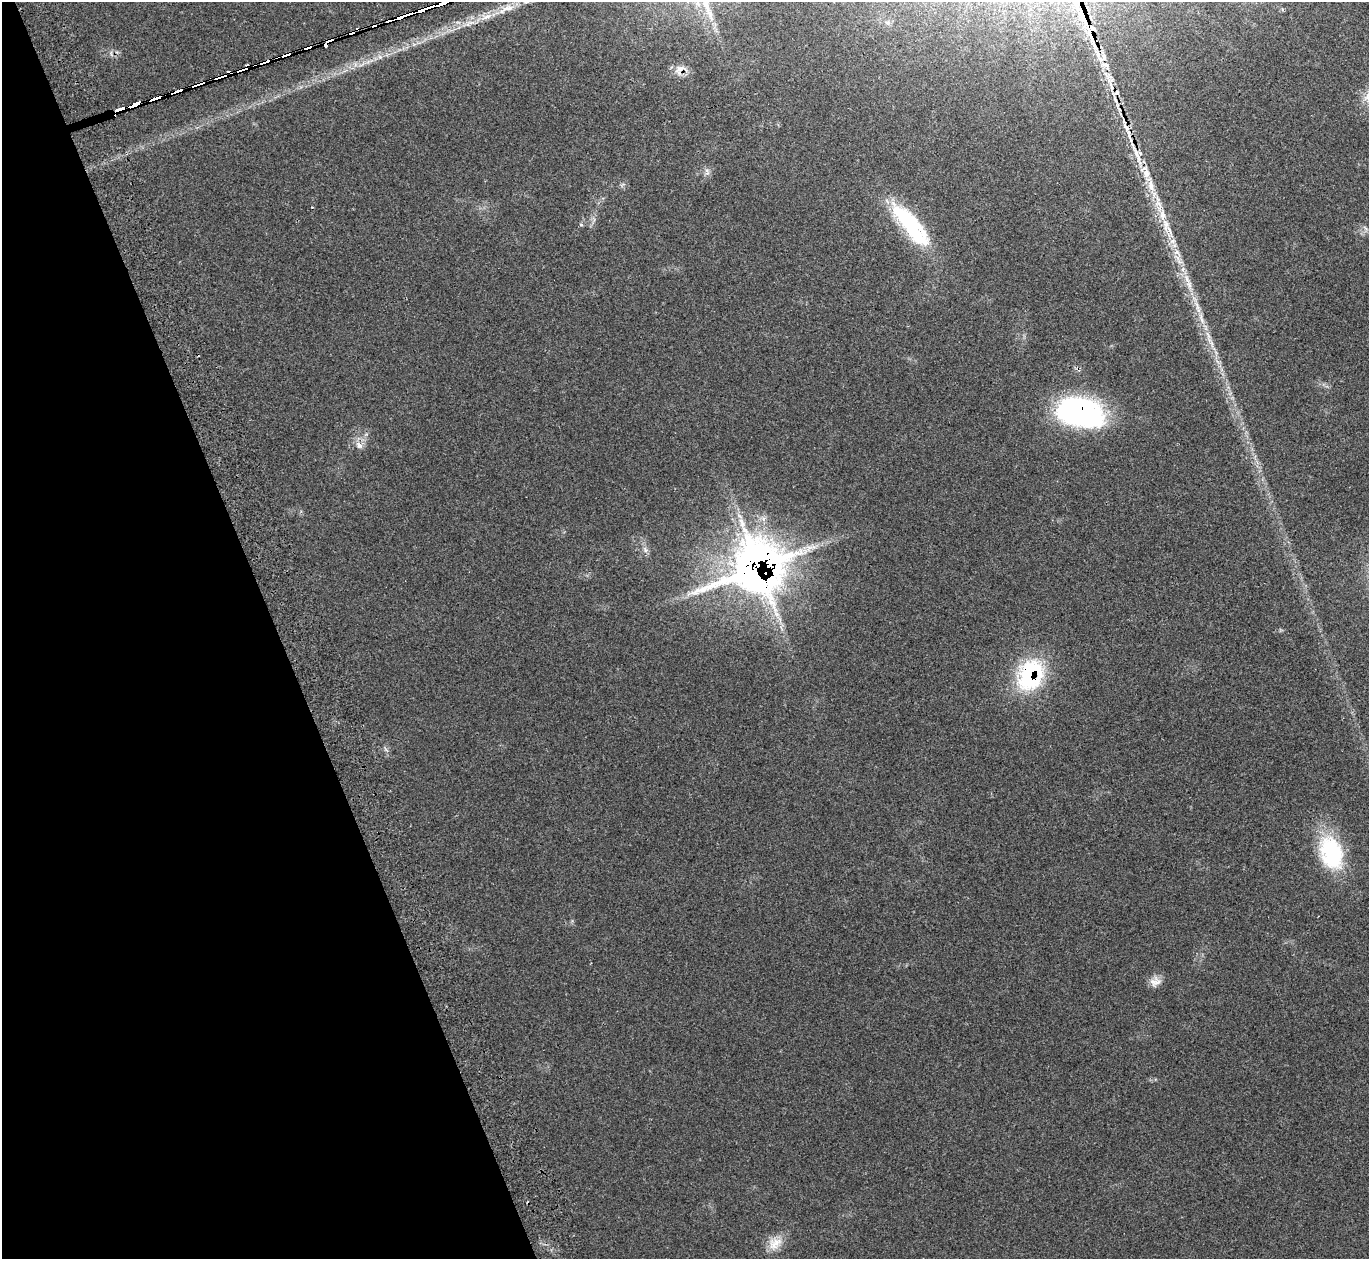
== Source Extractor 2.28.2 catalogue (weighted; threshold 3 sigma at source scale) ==
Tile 5 of 4 x 4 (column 1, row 2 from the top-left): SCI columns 53-1419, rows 2695-3951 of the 5588 x 5512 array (HDU 1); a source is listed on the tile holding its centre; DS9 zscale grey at full resolution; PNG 1371 x 1261 px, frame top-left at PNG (2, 2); no overlay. Shown black and unused: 20% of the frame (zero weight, under 2 of 3 exposures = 3% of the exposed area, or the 3 px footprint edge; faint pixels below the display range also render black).
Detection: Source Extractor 2.28.2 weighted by HDU 2 'WHT'; one run over the whole footprint, this tile lists its part. Background 0.0987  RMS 0.0078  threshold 0.0352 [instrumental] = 3 sigma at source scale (4.5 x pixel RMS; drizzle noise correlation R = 1.50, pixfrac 1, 0.05/0.05 arcsec/px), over >= 5 px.
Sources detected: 55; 7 cosmic-ray / hot-pixel residue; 1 long thin detection or spike segment (spike, bleed or trail) — not listed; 10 inside a brighter listed object's ellipse — not listed separately; the other 37 listed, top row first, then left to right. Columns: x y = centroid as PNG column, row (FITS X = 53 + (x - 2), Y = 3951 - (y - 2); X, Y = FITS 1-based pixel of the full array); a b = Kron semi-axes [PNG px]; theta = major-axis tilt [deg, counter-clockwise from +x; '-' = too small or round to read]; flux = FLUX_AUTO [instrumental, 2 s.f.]
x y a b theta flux
508 8 23 11 11 12
405 15 22 4 20 1500
1084 18 20 9 -67 13
471 22 27 6 14 10
374 25 6 4 17 88
352 33 7 4 30 120
329 40 10 5 14 200
380 57 7 5 -44 1.9
264 61 12 3 20 190
362 64 11 4 32 2.8
1105 65 19 8 -28 6
242 69 13 3 18 190
680 69 21 10 3 6.8
220 76 20 3 19 240
198 83 19 3 18 300
1117 93 7 6 - 2.7
119 109 21 5 18 280
1137 155 41 6 -71 17
707 172 11 6 -80 2.9
1158 204 13 8 -15 6
1166 224 22 10 -86 12
581 225 6 3 -19 0.95
911 225 61 18 -51 72
1175 245 7 4 71 2.2
1178 258 13 7 -46 5.7
1183 269 7 4 71 2.1
1189 285 19 7 -80 7.9
1201 319 22 6 -71 8.9
1212 344 16 5 -68 5.5
1081 412 50 30 -14 160
359 445 11 8 -40 4.7
645 550 9 6 -52 2.9
756 568 41 34 31 730
1030 675 38 29 66 76
1331 853 42 27 -70 65
1155 982 15 12 17 6.8
775 1243 20 16 44 12
Overlapping masked pixels (flux is a lower limit): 17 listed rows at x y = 405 15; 1084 18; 374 25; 352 33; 329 40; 264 61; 1105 65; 242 69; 680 69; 220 76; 198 83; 1117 93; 119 109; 1137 155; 1081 412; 756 568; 1030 675